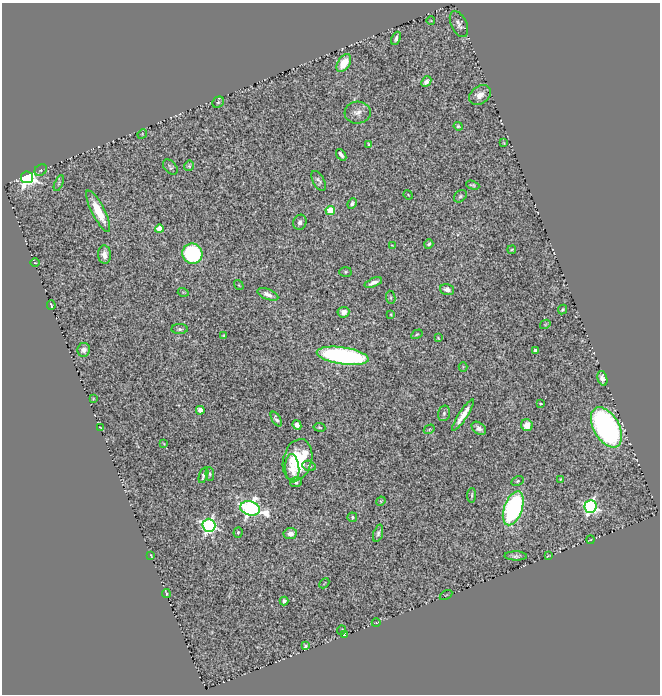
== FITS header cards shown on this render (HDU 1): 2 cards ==
NAXIS1  =                  658
NAXIS2  =                  692

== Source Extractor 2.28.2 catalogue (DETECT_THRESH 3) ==
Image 658 x 692 px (HDU 1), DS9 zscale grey, 1 PNG px = 1 image px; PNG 662 x 696 px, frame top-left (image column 1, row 692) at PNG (2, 3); each listed source drawn as its Kron ellipse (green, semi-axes under 4 px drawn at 4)
Background 1.17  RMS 0.027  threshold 0.0803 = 3 sigma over >= 5 px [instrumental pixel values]
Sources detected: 98; all 98 listed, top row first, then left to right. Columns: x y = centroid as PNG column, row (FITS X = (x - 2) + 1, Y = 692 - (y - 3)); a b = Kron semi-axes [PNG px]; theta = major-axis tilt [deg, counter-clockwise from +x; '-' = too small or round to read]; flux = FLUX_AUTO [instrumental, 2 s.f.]
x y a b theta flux
431 21 4 2 - 1.2
459 24 14 7 -64 7.9
396 38 7 4 66 5.6
344 63 10 6 57 39
426 82 6 4 48 7
480 95 12 9 36 17
218 102 6 5 - 3.2
358 113 13 11 5 13
458 126 4 4 - 2.4
142 134 5 4 - 1.7
504 143 4 3 - 1.5
369 144 3 3 - 2.1
341 155 6 3 -50 5.5
189 166 5 5 - 2.7
170 167 9 6 -46 4.1
41 170 7 5 40 3.7
27 177 6 6 - 840
319 181 11 5 -62 6.2
59 183 8 3 69 2.3
473 185 7 4 -19 3
408 195 5 4 - 1.7
460 196 7 5 44 3.5
352 204 5 4 - 4.4
330 210 4 4 - 69
98 211 23 6 -63 52
300 222 8 6 63 6.9
159 229 4 4 - 41
429 244 5 4 - 3
392 245 4 2 - 1.2
512 250 4 2 - 1.8
192 254 10 10 - 190
104 255 9 6 -86 12
35 263 5 3 - 1.4
345 272 6 5 - 2.6
373 283 9 3 21 7.7
239 285 5 3 - 1.6
447 290 7 5 -17 11
183 292 5 3 - 1.8
268 294 11 5 -22 9.7
391 297 6 4 -83 2.8
51 305 5 2 - 2.1
563 309 5 4 - 3.1
343 312 6 5 - 8.7
391 314 3 2 - 1.9
545 324 5 4 - 2
180 329 8 5 -1 4.3
417 334 6 4 29 2.2
224 336 4 3 - 2.7
438 338 3 2 - 1.4
84 350 7 6 - 11
536 351 4 4 - 9
343 356 26 8 -8 490
463 367 4 4 - 1.9
602 378 7 4 -73 9.6
93 399 3 2 - 1.3
541 404 4 2 - 1.7
200 410 4 4 - 21
444 413 8 6 75 4.9
463 415 18 4 56 21
276 419 8 4 -58 5.1
297 425 5 4 - 10
527 425 6 5 - 18
100 427 3 2 - 1.1
319 427 6 4 -9 2.2
606 427 22 12 -60 570
479 428 8 5 -37 9.5
429 429 6 4 31 2.1
164 444 4 3 - 1.3
297 460 21 14 75 100
309 466 7 5 -17 3.9
292 468 14 7 -85 16
210 474 7 4 -84 2.6
203 475 8 4 71 4.6
560 479 3 2 - 1.5
517 481 6 4 27 2.7
296 482 6 5 - 3.9
472 495 7 3 85 2.5
381 501 5 4 - 1.6
590 506 6 6 - 460
250 508 10 7 -16 690
513 508 18 9 70 350
352 517 5 4 - 3.2
209 525 6 6 - 490
238 532 5 4 - 2.3
378 533 9 4 72 4.8
290 534 6 5 - 13
591 540 4 2 - 1.5
151 555 3 2 - 1.3
516 556 11 4 -1 6
548 556 4 2 - 1.6
324 583 6 2 46 1.1
166 594 4 3 - 2.7
446 595 7 3 31 1.6
284 601 4 3 - 3.7
376 623 4 3 - 1.3
341 630 4 2 - 1.5
345 635 4 4 - 8.4
305 646 4 3 - 3.5